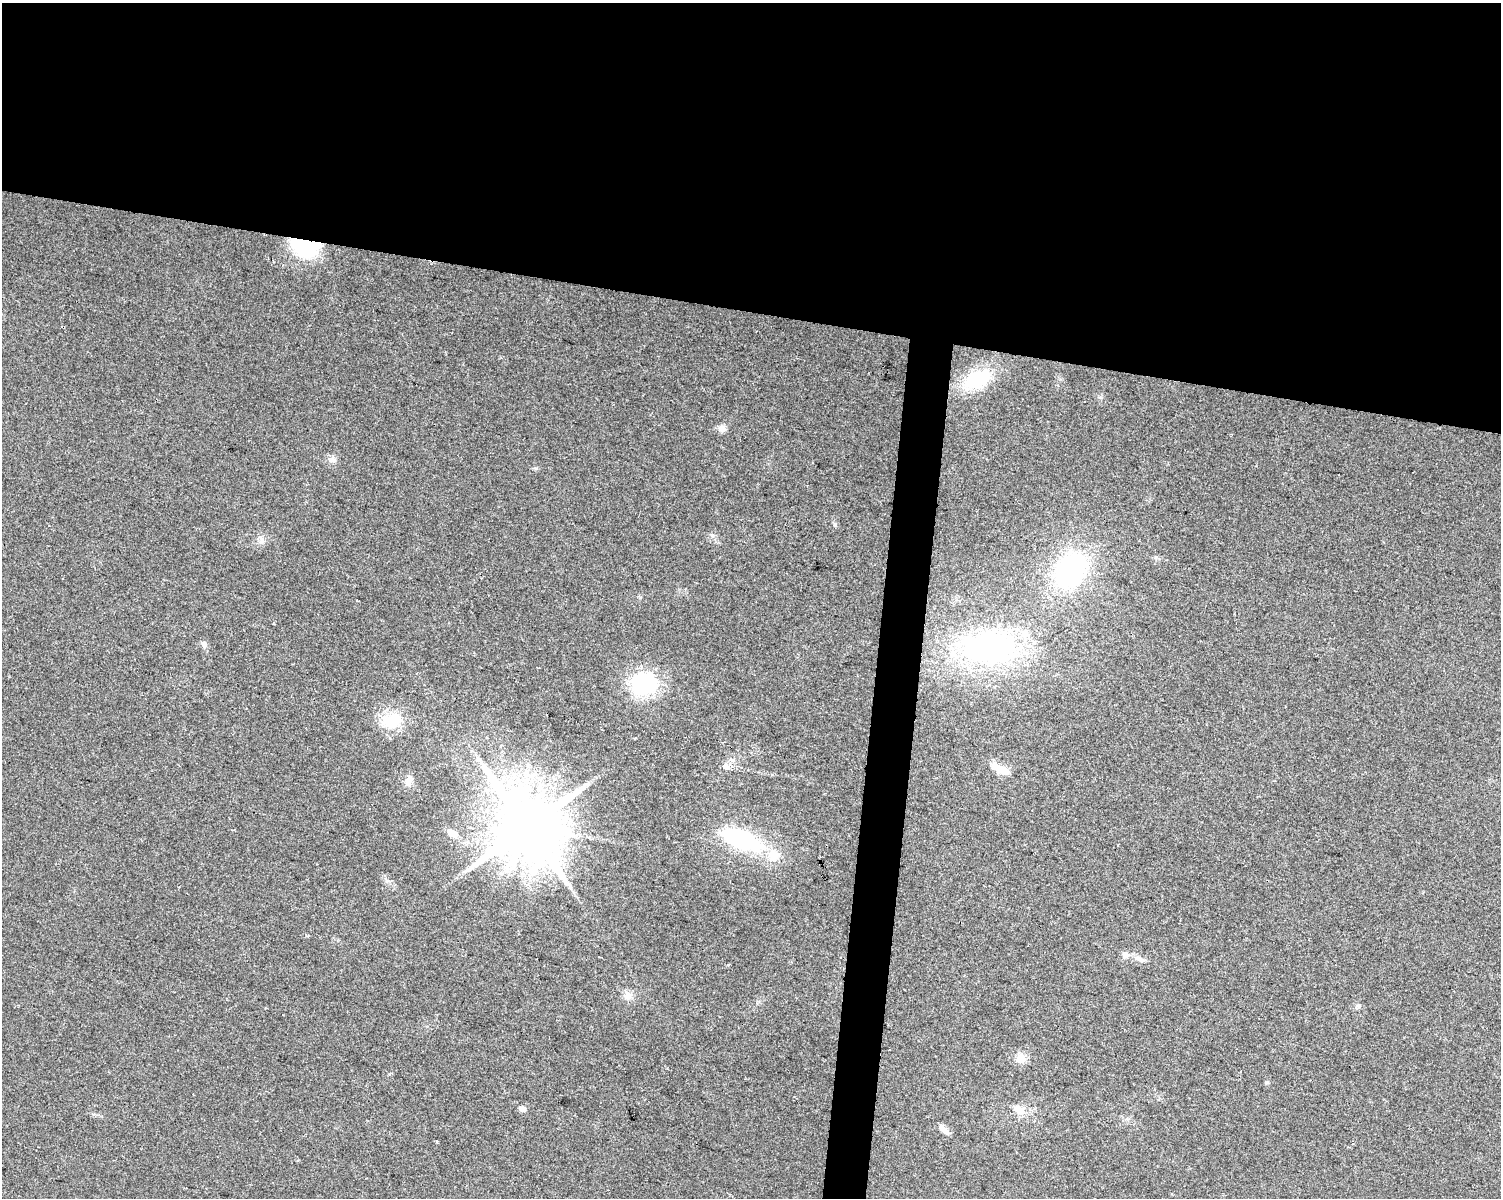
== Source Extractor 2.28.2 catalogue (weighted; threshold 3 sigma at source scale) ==
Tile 2 of 3 x 4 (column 2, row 1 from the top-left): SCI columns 1782-3280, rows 3588-4783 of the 5002 x 4788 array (HDU 1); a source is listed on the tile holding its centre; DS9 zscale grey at full resolution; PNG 1503 x 1200 px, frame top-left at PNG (2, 3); no overlay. Shown black and unused: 28% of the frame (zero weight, under 2 of 3 exposures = <1% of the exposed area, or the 3 px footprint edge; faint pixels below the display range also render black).
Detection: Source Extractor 2.28.2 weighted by HDU 2 'WHT'; one run over the whole footprint, this tile lists its part. Background 0.0647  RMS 0.0074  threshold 0.0335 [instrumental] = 3 sigma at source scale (4.5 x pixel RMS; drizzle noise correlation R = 1.50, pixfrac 1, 0.0396/0.0396 arcsec/px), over >= 5 px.
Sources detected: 37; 2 inside a brighter object's white glare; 2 cosmic-ray / hot-pixel residue — not listed; the other 33 listed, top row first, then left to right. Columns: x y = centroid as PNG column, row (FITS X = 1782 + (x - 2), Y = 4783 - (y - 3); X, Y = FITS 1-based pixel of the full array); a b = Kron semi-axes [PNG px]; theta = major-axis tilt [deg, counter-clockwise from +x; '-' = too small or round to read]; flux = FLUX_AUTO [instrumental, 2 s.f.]
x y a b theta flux
308 248 31 17 -8 47
63 327 4 3 - 1.1
977 379 30 18 23 44
722 428 10 9 - 4
332 460 9 8 - 3
535 468 6 4 -16 1.1
712 535 7 4 -45 1.5
262 540 11 6 -86 3
1071 570 35 25 55 110
273 623 3 3 - 0.75
203 644 8 6 -11 2.6
988 649 47 27 1 190
644 684 28 24 -1 62
392 721 24 17 38 25
635 738 3 2 - 1
726 767 7 3 -10 1300
997 767 16 9 -28 8.9
408 781 15 8 60 4.4
526 827 20 17 -30 8100
453 833 13 8 -36 6.9
741 839 33 15 -22 91
773 855 17 15 18 14
469 868 7 6 - 2.4
570 887 8 4 -54 1.9
1125 954 10 9 - 3.8
1140 959 15 6 -32 3.7
628 995 13 9 30 4.9
1358 1006 9 4 21 1.6
1021 1058 14 12 11 6.9
1267 1082 6 4 -71 0.92
522 1109 6 5 - 3.8
1019 1110 15 10 -29 7.6
944 1130 15 6 -44 5
Overlapping masked pixels (flux is a lower limit): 2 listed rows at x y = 308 248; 63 327
Unlisted compact peaks at least as high as the median listed source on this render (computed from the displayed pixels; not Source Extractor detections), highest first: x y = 835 525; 1156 557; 389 1074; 437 1142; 640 597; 1100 397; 93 1114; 385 879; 307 936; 1060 379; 667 1068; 772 775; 757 1003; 298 1160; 265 1008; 679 589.